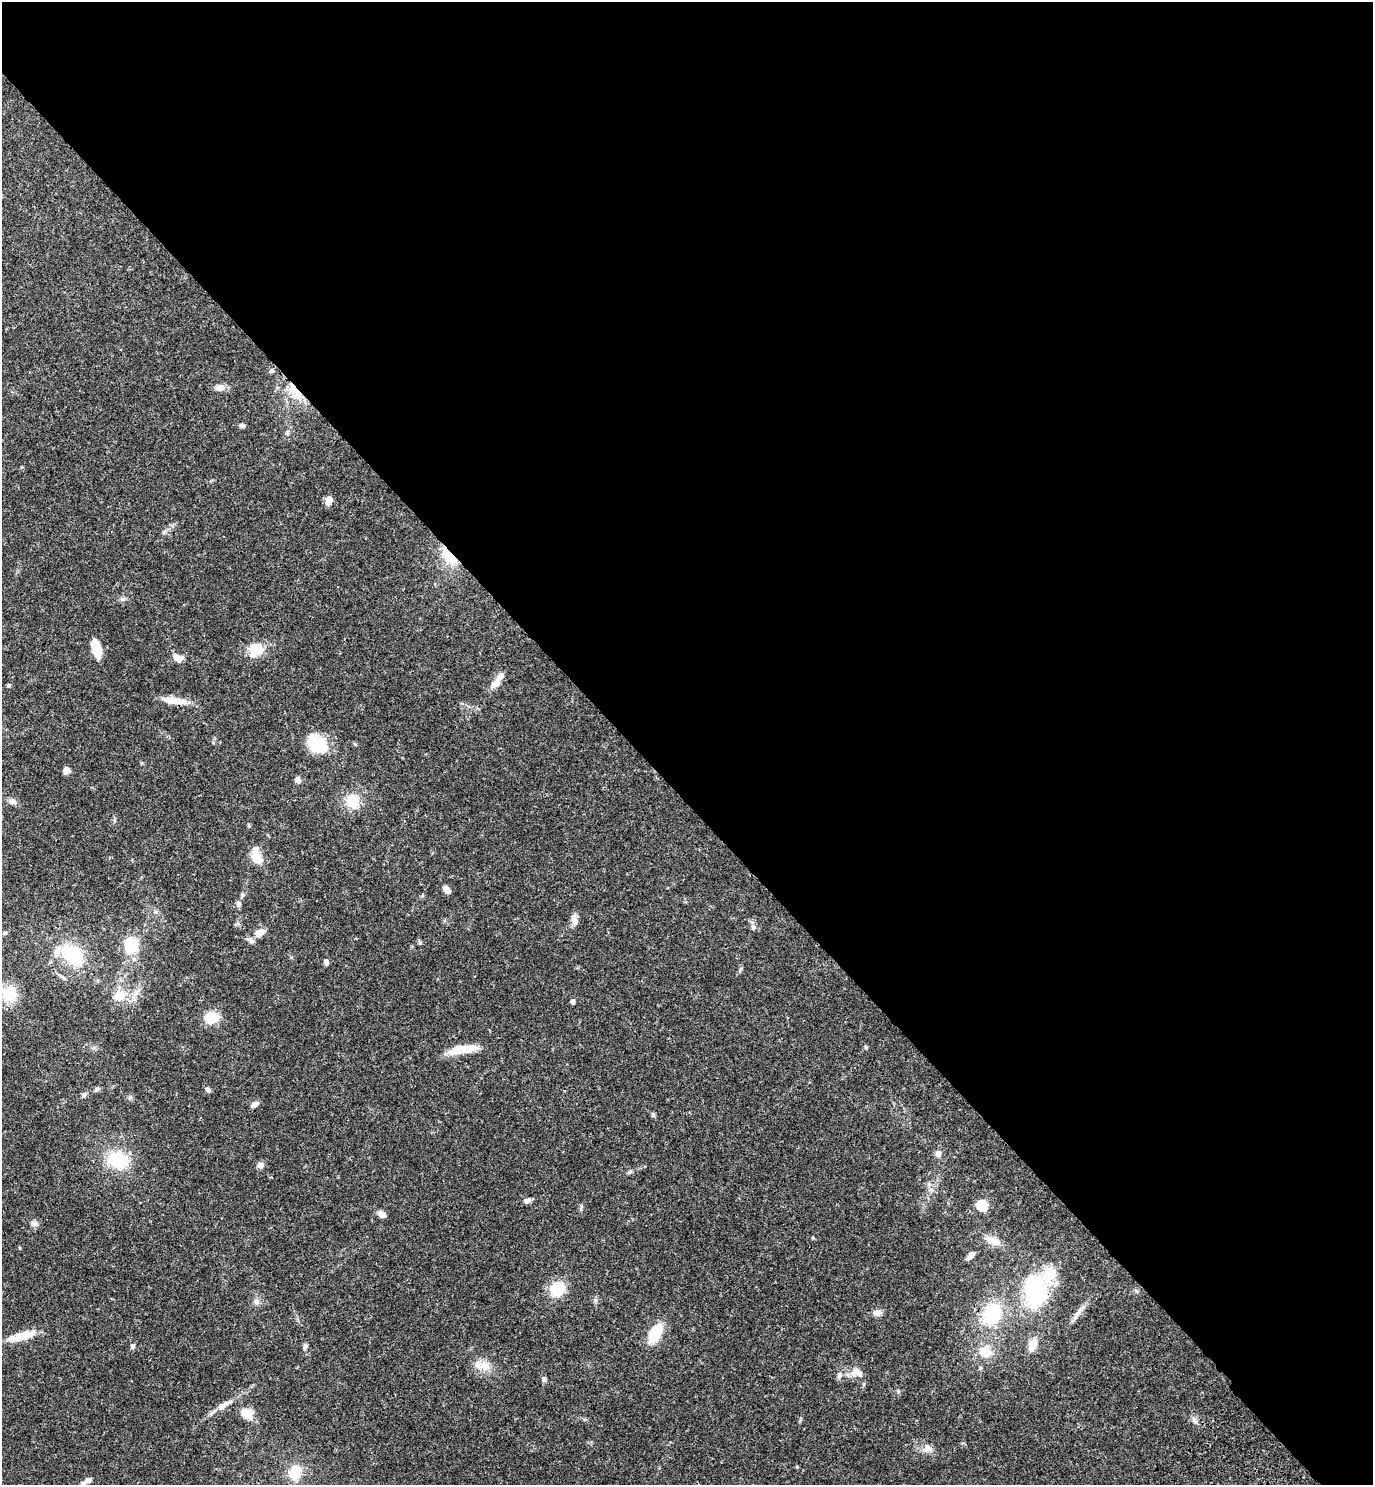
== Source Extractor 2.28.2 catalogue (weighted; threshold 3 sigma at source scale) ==
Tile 3 of 4 x 4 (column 3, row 1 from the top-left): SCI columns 3129-4499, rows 4542-6024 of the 6120 x 6120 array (HDU 1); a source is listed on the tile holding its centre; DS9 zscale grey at full resolution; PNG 1375 x 1487 px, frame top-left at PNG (2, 2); no overlay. Shown black and unused: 54% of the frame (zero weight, under 3 of 4 exposures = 6% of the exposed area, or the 3 px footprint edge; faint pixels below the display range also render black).
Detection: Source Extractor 2.28.2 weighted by HDU 2 'WHT'; one run over the whole footprint, this tile lists its part. Background 0.0581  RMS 0.0031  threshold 0.0138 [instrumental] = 3 sigma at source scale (4.5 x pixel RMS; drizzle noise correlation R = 1.50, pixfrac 1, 0.05/0.05 arcsec/px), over >= 5 px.
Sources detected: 83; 1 inside a brighter object's white glare — not listed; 4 inside a brighter listed object's ellipse — not listed separately; the other 78 listed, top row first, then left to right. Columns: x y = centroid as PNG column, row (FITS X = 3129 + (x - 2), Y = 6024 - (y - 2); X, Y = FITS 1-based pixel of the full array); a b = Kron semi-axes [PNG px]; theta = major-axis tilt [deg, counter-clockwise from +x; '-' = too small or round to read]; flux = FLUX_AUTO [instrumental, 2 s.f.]
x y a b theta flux
271 371 7 5 30 0.59
220 388 11 8 9 2
292 388 25 7 -79 4.2
242 425 7 6 - 0.74
287 433 6 5 - 0.5
328 501 12 7 70 1.7
449 556 25 10 -48 8
123 599 6 6 - 0.69
96 649 15 7 -75 8.2
256 649 12 11 - 8.2
177 658 14 7 -35 2
496 683 18 9 43 2.4
8 685 5 5 - 0.36
174 701 30 7 -8 5
316 746 24 20 84 10
66 770 7 7 - 1.6
298 780 7 6 - 1.1
352 801 12 11 - 8.3
12 802 11 7 -12 1.3
115 820 6 4 89 0.45
257 857 20 10 -67 5
447 890 9 6 -46 1.9
242 895 6 5 - 0.51
238 904 7 6 - 0.96
574 920 15 7 -80 1.8
753 927 7 5 -75 0.79
5 933 5 5 - 0.4
259 933 10 7 28 2.9
250 940 11 6 -41 1.1
131 945 14 12 72 12
73 955 19 13 -46 18
326 962 7 5 -78 0.95
9 994 16 15 - 8.5
119 996 14 12 27 4.6
573 1001 6 5 - 0.64
212 1018 12 10 4 7.3
866 1047 6 4 -45 0.41
463 1049 38 9 8 6.2
97 1089 7 5 28 0.72
208 1089 7 5 -28 0.78
84 1095 7 5 52 0.64
130 1097 6 6 - 0.6
255 1104 9 5 35 1.3
653 1114 6 5 - 0.58
938 1154 8 8 - 1.2
117 1160 22 16 -19 14
260 1165 7 6 - 1.5
527 1201 8 6 14 1.3
982 1205 6 5 - 24
581 1206 7 5 -81 0.52
381 1214 8 6 -28 2.3
34 1223 8 7 - 1.1
993 1241 23 10 -24 3.6
971 1255 13 6 51 1.4
1049 1275 26 16 72 8.1
557 1289 14 13 - 9.8
1136 1291 6 4 -71 0.43
1035 1292 19 14 -85 47
257 1301 9 8 - 1.2
877 1313 10 8 3 1.5
992 1314 26 21 69 17
1077 1314 12 6 56 1.7
655 1333 21 12 60 8.4
23 1336 32 8 16 6.7
1033 1345 12 8 65 4.7
132 1346 6 5 - 0.66
305 1346 7 5 73 0.72
985 1352 14 13 - 5.6
483 1365 22 12 -9 4.2
859 1373 14 11 -25 2.7
839 1375 9 5 82 0.87
544 1379 8 6 -80 0.71
224 1405 26 7 30 3.2
247 1414 13 11 -11 4.4
1194 1420 10 6 -70 1
928 1448 14 8 3 1.9
295 1472 16 13 81 7.1
88 1480 8 5 22 1.4
Overlapping masked pixels (flux is a lower limit): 3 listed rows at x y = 292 388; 449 556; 1035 1292
Unlisted compact peaks at least as high as the median listed source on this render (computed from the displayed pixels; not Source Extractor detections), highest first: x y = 929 1184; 595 1300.